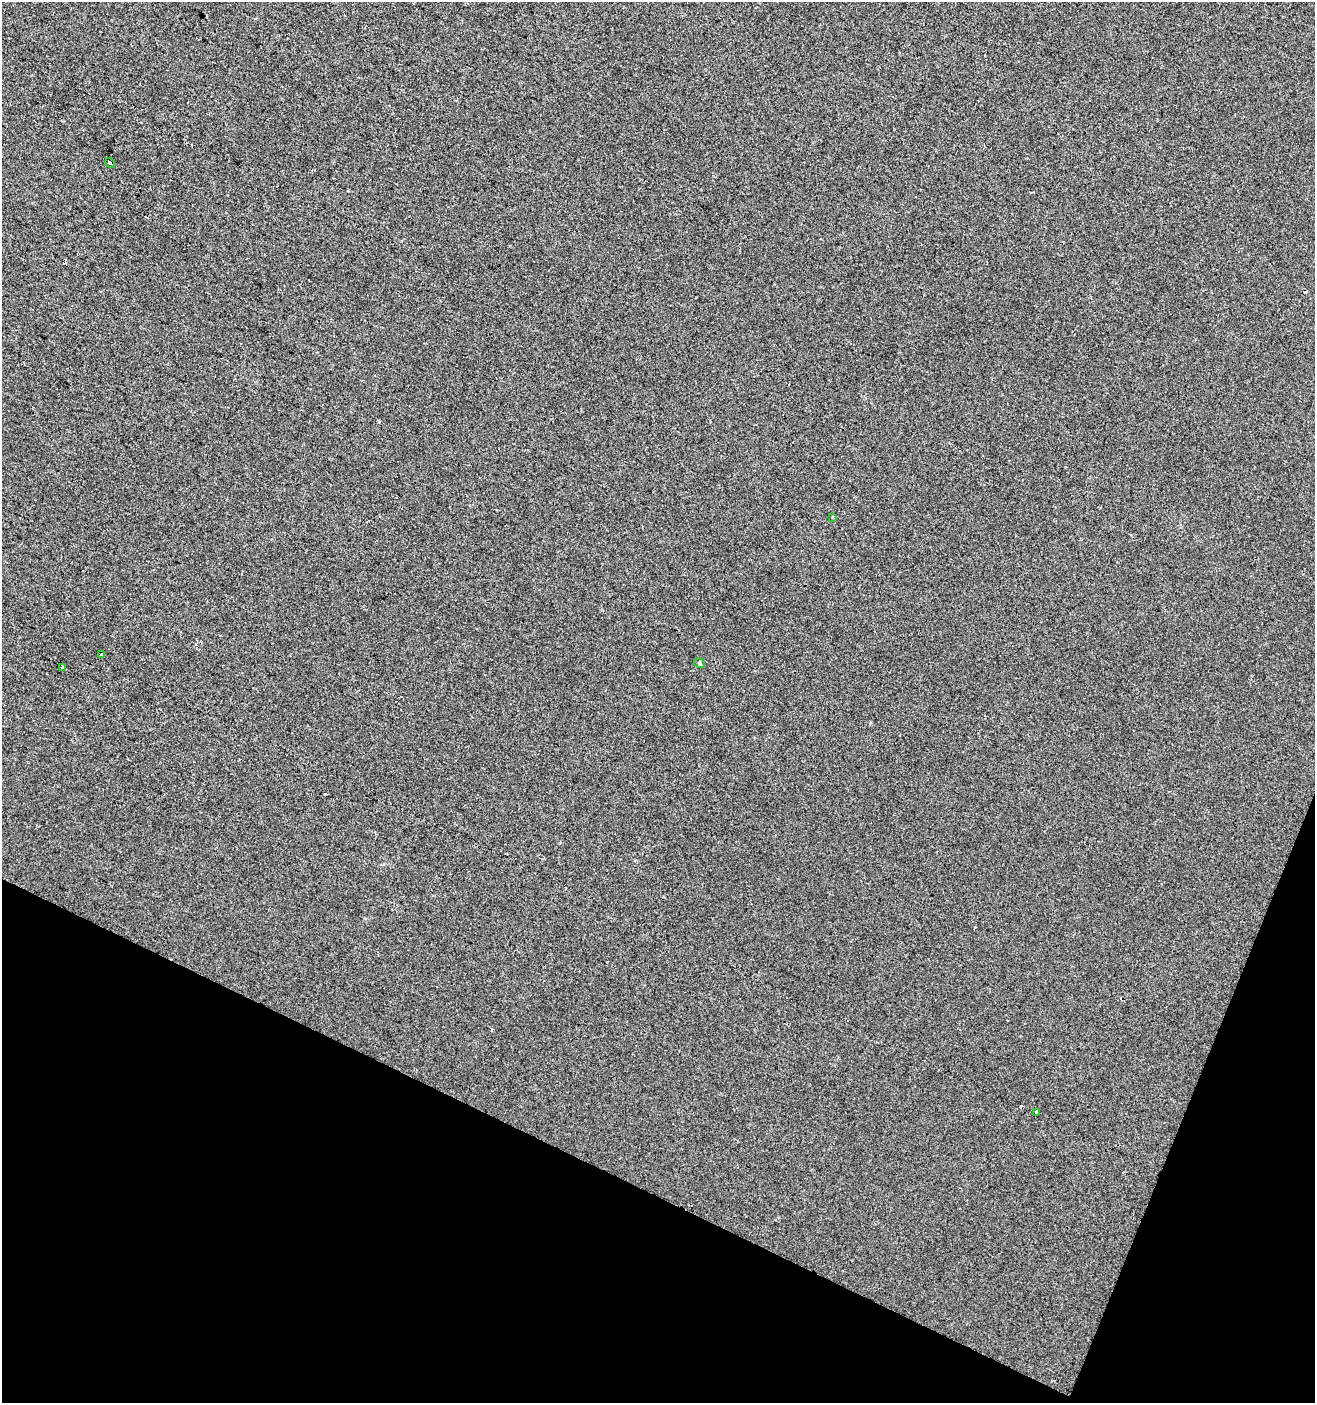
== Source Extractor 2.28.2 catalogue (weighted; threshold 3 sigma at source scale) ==
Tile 15 of 4 x 4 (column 3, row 4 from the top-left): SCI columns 2901-4213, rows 1-1401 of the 5735 x 5610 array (HDU 1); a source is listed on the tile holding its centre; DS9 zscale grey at full resolution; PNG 1317 x 1405 px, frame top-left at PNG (2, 2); each listed source drawn as its Kron ellipse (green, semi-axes under 4 px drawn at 4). Shown black and unused: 20% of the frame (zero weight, under 2 of 3 exposures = <1% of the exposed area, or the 3 px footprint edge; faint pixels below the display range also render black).
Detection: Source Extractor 2.28.2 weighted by HDU 2 'WHT'; one run over the whole footprint, this tile lists its part. Background -2.92e-04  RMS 0.0055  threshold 0.025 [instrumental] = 3 sigma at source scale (4.5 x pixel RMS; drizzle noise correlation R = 1.50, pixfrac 1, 0.0396/0.0396 arcsec/px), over >= 5 px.
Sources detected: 8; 2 cosmic-ray / hot-pixel residue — neither listed nor drawn; the other 6 listed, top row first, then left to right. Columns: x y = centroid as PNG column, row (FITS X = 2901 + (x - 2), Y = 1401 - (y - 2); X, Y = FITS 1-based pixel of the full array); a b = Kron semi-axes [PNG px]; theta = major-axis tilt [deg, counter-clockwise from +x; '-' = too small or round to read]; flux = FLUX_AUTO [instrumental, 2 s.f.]
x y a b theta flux
110 163 5 3 - 1.6
832 517 3 2 - 0.49
101 655 3 3 - 1.8
699 663 5 4 - 0.82
62 668 4 2 - 0.85
1036 1112 3 3 - 3